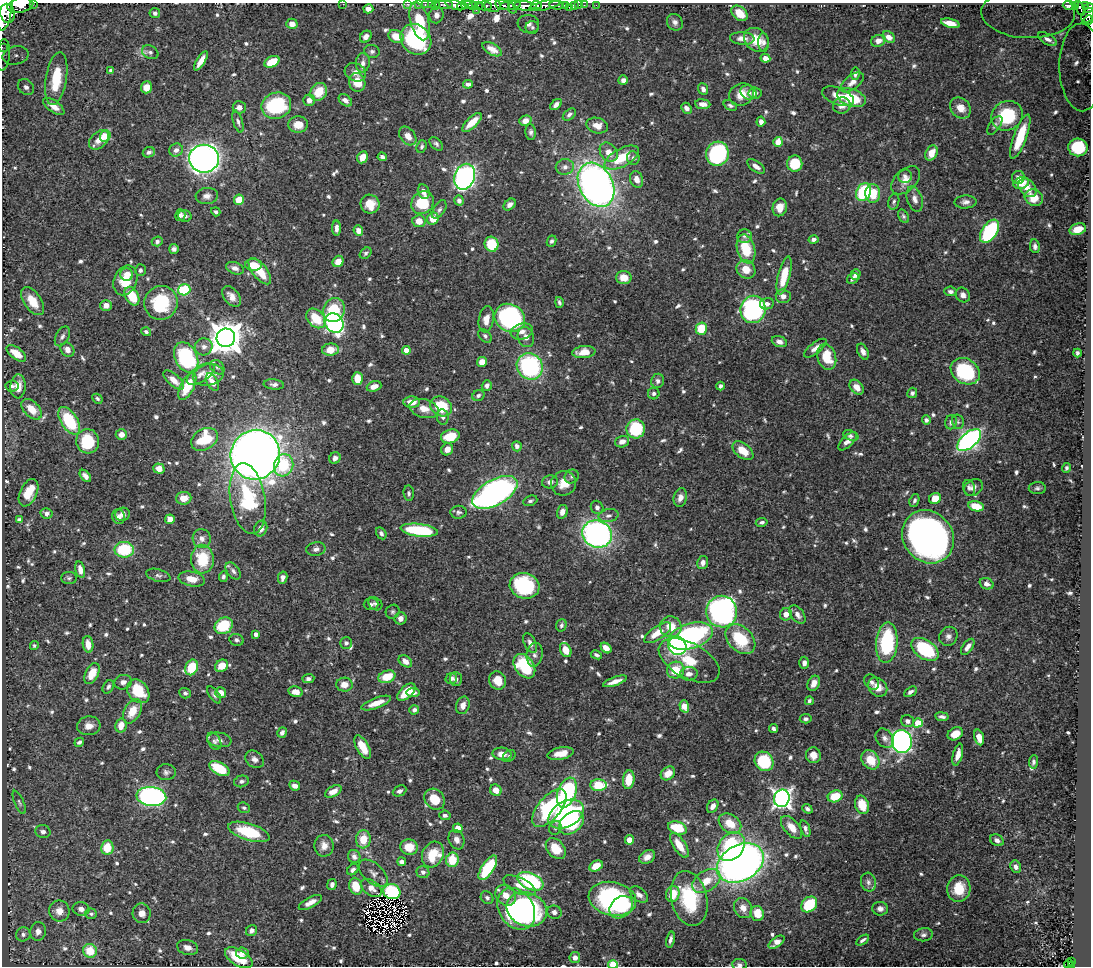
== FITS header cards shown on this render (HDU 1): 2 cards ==
NAXIS1  =                 1089
NAXIS2  =                  964

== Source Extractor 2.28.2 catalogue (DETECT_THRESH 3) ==
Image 1089 x 964 px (HDU 1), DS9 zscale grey, 1 PNG px = 1 image px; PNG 1093 x 968 px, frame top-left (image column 1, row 964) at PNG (2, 3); each listed source drawn as its Kron ellipse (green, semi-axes under 4 px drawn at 4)
Background 0.467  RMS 0.0083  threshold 0.0249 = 3 sigma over >= 5 px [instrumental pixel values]
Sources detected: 775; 2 with non-positive FLUX_AUTO (blend fragments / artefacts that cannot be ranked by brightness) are neither listed nor drawn; of the other 773, the 500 brightest by FLUX_AUTO listed and drawn (273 fainter detections omitted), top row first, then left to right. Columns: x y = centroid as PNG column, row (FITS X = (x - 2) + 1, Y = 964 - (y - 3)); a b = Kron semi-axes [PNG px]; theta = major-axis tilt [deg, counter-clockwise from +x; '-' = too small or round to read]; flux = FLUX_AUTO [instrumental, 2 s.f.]
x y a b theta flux
33 3 3 2 - 12
343 4 2 2 - 14
407 4 3 2 - 8.1
419 4 3 2 - 11
425 4 3 2 - 7.2
431 4 2 2 - 9
20 5 13 7 12 1100
436 5 4 3 - 22
444 5 9 3 0 47
455 5 10 4 -17 580
467 5 5 2 - 200
493 5 8 6 -13 240
503 5 7 4 -16 160
510 5 10 3 6 210
536 5 5 3 - 130
545 5 16 4 11 440
557 5 7 3 -6 140
565 5 3 3 - 37
574 5 4 3 - 23
579 5 2 2 - 3.9
584 5 2 2 - 6.3
596 5 2 2 - 4.9
1069 5 7 3 -2 76
1085 5 3 2 - 21
462 6 5 3 - 110
473 6 4 4 - 160
478 6 4 3 - 20
485 6 7 4 0 97
525 6 12 4 -5 850
1075 6 4 3 - 62
569 7 2 2 - 27
4 8 22 7 84 2400
512 8 5 3 - 94
1080 8 8 3 -66 84
1088 8 5 4 - 200
368 9 5 4 - 3.5
476 10 3 3 - 22
8 13 10 7 -76 830
155 13 5 5 - 1.8
740 13 9 6 -42 10
1028 13 47 25 -1 96
436 15 8 7 - 3.5
1088 15 8 5 57 180
1088 20 5 4 - 91
420 21 19 9 -75 22
675 22 9 7 -53 2.3
950 23 9 4 -14 6.4
292 24 6 5 - 4.6
528 24 11 9 -8 4.7
532 27 6 6 - 1.6
396 36 8 6 -25 10
366 37 6 5 - 3.1
889 37 6 5 - 3.9
742 38 12 6 -4 4.3
416 39 16 14 -45 61
1047 39 10 5 -30 2.4
756 40 13 11 -43 11
878 41 7 5 18 4
764 43 9 5 -87 1.7
2 47 2 2 - 4.7
492 49 11 5 -30 3.9
372 51 8 6 -13 1.6
150 52 8 6 -26 1.7
3 55 16 7 84 3.4
16 55 13 9 13 5.7
765 58 5 4 - 3.5
201 61 11 4 57 6
272 62 8 5 27 12
363 63 10 7 83 2.8
1081 67 44 22 -89 68
111 70 4 4 - 1.5
355 72 11 8 -27 3.8
855 74 6 4 82 1.9
56 79 27 10 80 28
623 80 5 4 - 2.7
357 82 9 8 - 11
852 82 13 7 38 4.3
468 84 5 3 - 1.9
26 87 9 7 -45 3.7
146 87 6 5 - 5.8
703 89 6 4 -68 2.2
319 92 9 8 - 13
749 93 8 6 -28 2
755 93 6 5 - 1.7
741 94 13 11 29 7.5
838 96 17 8 -22 6.6
851 98 15 8 -20 20
309 100 5 5 - 3.3
345 100 7 5 -38 3
556 104 7 4 44 2.7
703 104 7 5 -6 4.2
730 105 7 4 -22 1.4
842 105 9 8 - 4.3
54 106 12 6 -35 4.8
276 106 15 13 21 52
239 107 6 6 - 3.1
686 108 6 5 - 2.3
960 108 11 9 -47 7.2
569 115 7 5 41 1.7
1007 116 16 14 32 30
525 121 6 5 - 4
238 122 11 4 -73 1.9
472 122 12 5 43 9
761 122 5 4 - 2.7
298 125 10 8 5 8
995 125 11 5 56 1.7
597 126 11 7 -14 5.9
531 132 8 5 -87 1.6
105 136 6 5 - 12
408 136 10 7 -52 5.1
1020 137 23 6 70 19
99 140 11 7 42 5.7
778 142 5 4 - 7
436 144 8 5 -45 1.5
422 147 6 5 - 1.3
1078 147 10 9 - 26
176 150 7 6 - 2.9
149 152 6 5 - 1.7
609 152 10 8 -52 5.4
931 153 8 5 61 7.8
717 154 12 11 - 61
363 157 6 5 - 6.1
382 157 4 4 - 1.6
622 158 19 9 28 18
633 158 7 6 - 1.9
204 159 15 14 - 320
795 164 8 7 - 19
756 166 10 5 -36 3.4
565 167 9 8 - 2.8
905 176 7 6 - 2
465 177 13 10 69 200
1018 178 7 6 - 2.8
637 179 8 6 -72 4.9
906 180 17 10 44 6.1
1021 183 8 5 16 8.3
596 185 23 16 -62 330
1027 188 11 7 -48 6.2
424 192 7 5 -69 3.3
864 192 9 7 65 41
873 193 9 7 -86 14
207 196 11 8 5 3.1
1034 198 9 8 - 9.1
915 199 13 7 -73 3.6
239 200 5 5 - 13
459 201 5 4 - 2.2
894 202 8 5 74 1.4
965 202 11 6 3 2.6
422 203 12 10 48 24
370 204 9 9 - 9.8
510 205 7 5 42 2.5
780 207 9 7 77 6.6
439 210 10 5 59 1.6
216 212 5 4 - 1.3
180 215 6 5 - 1.6
185 216 7 5 -16 1.6
903 216 7 5 -58 1.3
433 219 6 5 - 9.9
419 221 6 6 - 6.2
336 228 7 4 90 2.3
1078 229 8 5 18 5.9
358 231 5 4 - 4.5
990 231 13 7 56 61
744 236 7 7 - 1.7
813 239 5 4 - 2.1
157 241 5 5 - 1.3
552 241 6 4 63 1.3
491 244 7 7 - 21
1035 246 7 5 -79 2
174 249 5 4 - 1.7
746 249 15 9 -75 19
366 253 6 5 - 1.4
338 261 6 5 - 5.5
253 265 8 5 -3 12
235 268 9 6 -21 2.7
746 269 10 8 -39 8.1
140 270 6 5 - 1.5
260 271 16 7 -52 16
127 274 6 6 - 3.9
784 275 19 6 76 16
856 275 5 4 - 3.2
624 277 7 6 - 7.3
853 278 6 5 - 2.3
125 280 15 11 66 14
184 290 6 5 - 31
950 291 6 5 - 1.9
963 295 8 6 -50 2.7
132 296 10 6 -62 14
232 296 12 7 -52 4.4
783 296 7 7 - 3.3
33 301 16 8 -55 10
559 302 5 3 - 1.4
161 303 17 16 - 32
767 304 7 5 12 2.6
106 305 6 5 - 4.2
753 309 14 12 71 98
334 310 12 10 69 23
316 318 11 8 -47 16
510 318 16 13 -29 110
486 319 13 7 81 6
334 323 10 9 - 160
701 329 6 5 - 17
522 331 11 7 16 3.5
146 332 5 4 - 1.4
62 336 10 6 62 2.1
485 336 8 5 -47 1.5
526 337 10 8 -72 3.5
226 338 9 9 - 1100
779 342 8 5 -20 3
204 347 9 8 - 2.8
815 348 13 5 38 3.5
67 350 8 6 -47 4
330 350 8 6 7 8.5
406 350 4 4 - 5.8
584 352 11 6 6 7.7
863 352 8 5 -65 2.6
16 353 11 6 -36 8.7
1077 353 4 3 - 1.3
186 357 16 11 -64 67
827 357 13 9 -72 15
482 362 5 4 - 6.2
530 366 14 12 -47 78
217 367 8 6 -44 1.5
965 371 15 12 -33 46
201 374 16 7 33 4.5
208 375 15 10 12 6.8
357 379 6 5 - 11
174 380 13 6 -41 5.7
658 381 7 6 - 2
212 382 9 5 -61 4.3
274 384 10 5 -6 1.9
487 385 5 5 - 2.1
12 386 6 5 - 1.4
18 386 12 7 88 5.9
187 386 15 6 63 18
374 386 7 5 19 5
720 386 4 3 - 1.4
857 387 8 6 -48 4.9
912 393 5 5 - 1.4
654 394 6 6 - 1.6
478 395 6 5 - 1.6
97 399 5 4 - 1.3
412 402 8 5 -2 6
441 406 11 9 -32 24
32 409 12 7 -46 10
424 409 15 9 -15 6.7
443 417 8 5 -81 1.9
926 420 4 4 - 1.7
69 421 15 8 -57 33
951 422 7 6 - 1.8
958 422 7 5 -75 1.3
636 429 9 9 - 35
121 434 5 5 - 4.4
450 436 9 6 16 14
851 436 8 5 -20 1.4
204 439 14 10 30 24
969 440 14 7 41 200
88 441 12 11 - 27
848 441 12 5 45 3.2
622 442 7 5 15 3.3
517 446 5 5 - 2.2
447 449 6 5 - 5
743 451 12 7 -39 9.6
255 455 25 24 - 710
335 458 6 5 - 2.1
284 465 11 9 73 23
159 468 5 5 - 4.7
1066 468 5 4 - 1.4
85 476 7 4 -50 2.5
572 476 7 6 - 1.5
550 482 8 6 10 3.1
564 483 13 12 - 8.4
973 487 10 7 33 2.8
969 488 8 6 -72 1.7
1037 488 8 6 2 1.5
495 492 25 12 29 200
29 493 15 8 64 14
409 493 8 5 -85 1.4
184 498 8 6 3 6.6
680 498 9 6 76 3.5
935 498 6 5 - 8
248 499 36 17 -81 47
914 500 7 4 70 1.5
530 501 7 5 22 1.3
976 506 8 5 -13 12
597 507 7 6 - 2.3
459 512 8 6 -2 1.5
562 512 7 5 74 3.7
47 513 6 5 - 2.2
123 514 7 6 - 2.8
608 516 10 6 11 2.4
119 517 7 6 - 2.2
170 519 5 5 - 6
19 520 4 4 - 2.2
762 522 6 4 10 1.6
261 529 8 6 70 4.1
419 530 19 6 -7 42
381 533 6 4 -60 1.6
597 534 15 13 -26 170
928 537 28 24 -50 360
202 538 9 9 - 3.7
316 549 10 7 11 2.5
124 550 10 8 0 30
202 559 14 11 -88 21
703 563 6 5 - 3
80 570 8 5 -78 4
233 571 10 6 -53 2
158 575 12 6 -15 1.9
223 577 5 4 - 1.3
69 578 8 6 1 1.4
283 578 6 4 77 2.3
192 579 13 7 -11 7.3
986 584 7 5 -20 2.4
525 586 15 12 -14 50
371 604 7 6 - 1.5
375 604 7 6 - 1.4
393 612 7 6 - 1.3
722 612 16 15 - 190
786 614 6 6 - 5
797 614 10 6 -53 3.5
400 618 6 6 - 2.7
561 625 6 5 - 1.3
224 626 9 8 - 24
671 627 11 10 - 11
658 633 16 6 35 11
256 634 4 4 - 3
691 636 23 12 17 110
948 636 10 8 58 2.8
740 639 17 12 -45 27
237 640 7 6 - 1.5
346 643 6 6 - 1.7
530 643 10 5 -65 2.9
887 643 20 11 85 46
88 644 8 5 -82 6.3
34 646 4 4 - 1.3
677 646 9 8 - 110
968 647 9 5 54 3.1
606 648 6 4 -40 4.1
925 649 15 9 -34 43
566 650 7 5 -63 7.2
535 655 12 8 83 3
596 655 6 4 -25 1.4
405 661 7 5 -35 3.7
689 661 33 17 -28 18
804 663 6 5 - 2.3
222 666 7 5 32 7.5
524 666 13 9 -54 37
192 667 8 6 66 17
676 670 9 8 - 14
92 673 11 6 63 9.3
689 674 9 6 6 3.3
387 677 8 6 19 14
451 678 6 5 - 2.4
308 679 6 4 6 1.9
456 679 7 6 - 2
497 680 9 8 - 8.4
615 681 12 4 19 4.2
123 682 9 7 16 3.1
872 682 8 6 -54 1.9
814 683 8 5 62 4.4
344 685 8 7 - 5.4
108 687 7 5 59 1.5
878 687 10 8 -44 6.7
138 691 13 10 -52 23
295 692 7 5 -13 4.9
406 692 11 6 43 13
413 692 6 4 5 2.5
910 692 7 4 31 1.7
185 693 6 5 - 1.4
221 693 5 5 - 5
214 695 10 5 -53 1.5
809 701 4 3 - 1.3
376 703 15 5 20 7.5
463 705 9 6 74 4.2
684 706 6 4 -72 8.9
414 710 5 4 - 1.8
132 711 13 8 61 11
942 717 7 4 -8 1.9
806 719 6 4 5 1.4
908 721 6 6 - 2.5
918 723 5 4 - 20
121 725 7 5 77 6.1
89 726 12 9 4 4.8
773 729 5 4 - 1.8
282 733 5 4 - 2.1
955 734 8 6 28 8.1
979 737 8 4 -75 5.1
885 738 10 8 -51 2.9
219 740 12 7 -9 2.7
214 741 9 6 -59 1.7
79 742 5 3 - 1.6
902 742 11 10 - 190
363 747 13 6 -61 11
502 754 9 6 -4 5.5
561 754 13 6 11 6.7
813 755 8 7 - 5
958 755 11 4 75 4.2
509 756 7 5 43 1.4
255 759 10 7 -38 2.8
870 760 10 8 -54 11
764 761 10 9 - 35
1033 762 6 4 84 1.3
219 769 11 6 -30 22
166 772 10 8 2 2
668 773 8 6 40 5.4
629 780 9 6 83 11
241 781 7 6 - 1.8
599 785 8 5 1 21
295 786 6 4 -27 3.4
496 790 6 5 - 5.6
333 791 9 5 28 5.1
400 791 7 5 25 1.9
567 793 15 9 71 57
151 796 15 9 -6 200
835 796 7 5 19 14
782 798 9 8 - 260
435 799 11 9 -46 13
19 802 12 4 -66 1.7
862 805 9 7 -71 9.9
713 806 7 5 57 3.2
244 808 6 5 - 1.3
549 808 23 11 50 61
807 809 5 4 - 1.5
566 814 19 12 30 89
445 815 6 5 - 1.7
571 823 14 10 41 24
730 823 12 9 -35 11
792 827 14 7 -49 6.7
458 828 5 4 - 6.2
555 828 7 6 - 1.4
677 828 10 6 -19 19
805 829 9 4 -70 2.1
43 832 7 6 - 2.3
249 832 21 8 -17 29
363 839 9 7 85 11
456 840 10 7 -67 3.4
629 840 5 4 - 5.7
997 840 7 5 -28 2.2
679 845 14 6 -57 9.8
324 846 11 9 88 4.3
409 847 9 7 -15 9.6
731 847 16 12 50 57
107 848 7 6 - 14
556 849 12 8 -49 12
433 854 13 10 63 19
354 857 7 6 - 2.3
647 857 8 6 30 4.3
452 860 7 6 - 15
402 862 4 4 - 2.8
740 863 25 18 29 380
596 866 7 5 28 7.5
1016 867 6 5 - 2.1
488 868 14 6 56 38
353 870 6 4 45 2.1
423 872 6 6 - 2.1
373 873 17 9 -41 3.9
530 881 14 8 -25 59
706 881 15 10 33 10
868 882 9 7 -77 2.3
332 885 5 4 - 2.2
519 885 17 7 -24 5.6
356 886 8 6 -71 14
371 888 12 7 -34 4.6
959 889 13 11 76 14
392 892 9 7 -14 48
673 894 8 6 75 12
506 895 11 9 -44 6.1
639 895 10 6 -36 2.9
487 898 7 5 -45 1.5
689 898 28 18 -77 37
612 899 24 16 -12 83
310 902 13 5 28 4.8
809 904 9 7 43 26
621 907 13 10 41 15
743 908 10 8 -62 4.8
81 909 8 7 - 2.9
516 909 22 17 -56 110
527 909 20 16 -22 80
880 909 8 6 -8 2.7
59 911 10 10 - 5.7
554 912 7 6 - 2.4
142 913 10 9 - 4.1
757 913 7 6 - 9
91 914 6 5 - 1.3
38 931 9 7 83 3.4
251 931 6 5 - 2.3
23 934 7 7 - 2.1
923 935 9 6 7 1.9
670 940 8 4 78 2.1
863 940 7 3 33 1.5
777 942 9 5 35 4.3
188 947 11 7 -16 3.7
90 951 7 6 - 14
242 953 6 5 - 3
239 958 15 8 -31 19
575 958 5 5 - 3.6
1072 961 3 3 - 13
613 964 5 4 - 33
1068 964 5 3 - 23
739 965 7 5 -6 1.6
1071 966 3 2 - 20
At the frame edge (FLAGS 8, measured only in part): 22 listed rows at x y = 33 3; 343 4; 407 4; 419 4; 425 4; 431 4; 20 5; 436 5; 444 5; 455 5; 4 8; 1088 8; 1028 13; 1088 15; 1088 20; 2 47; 3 55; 1081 67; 56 79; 613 964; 739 965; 1071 966
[273 fainter detections neither listed nor drawn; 2 non-positive-flux detections neither listed nor drawn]